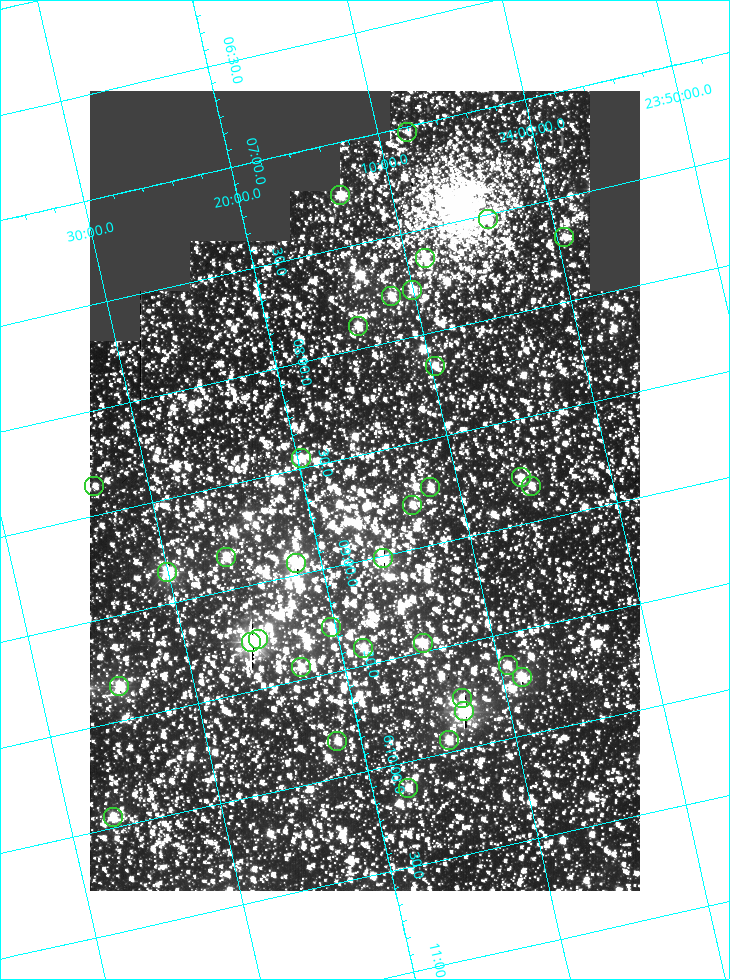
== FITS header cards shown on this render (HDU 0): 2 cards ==
NAXIS1  =                  550
NAXIS2  =                  800

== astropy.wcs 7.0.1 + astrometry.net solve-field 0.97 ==
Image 550 x 800 px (HDU 0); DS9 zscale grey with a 90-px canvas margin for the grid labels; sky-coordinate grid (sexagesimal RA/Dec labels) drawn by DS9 from the SOLVED WCS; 34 Tycho-2 reference stars matched to detected sources circled (green)
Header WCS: RA---TAN/DEC--TAN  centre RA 06:08:40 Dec +24:16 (92.17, +24.27 deg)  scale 3.97 arcsec/px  FOV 36.4' x 53.0'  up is -103 deg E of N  parity normal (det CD < 0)
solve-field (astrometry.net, Tycho-2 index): VERIFIED the header's WCS against the Tycho-2 star catalogue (verified at 3 index scales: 19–34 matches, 0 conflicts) and refined it, rather than solving blind
Solved WCS: RA---TAN-SIP/DEC--TAN-SIP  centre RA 06:08:40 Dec +24:16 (92.17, +24.27 deg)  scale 3.97 arcsec/px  FOV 36.4' x 53.0'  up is -103 deg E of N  parity normal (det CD < 0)
The solver's refit moves the header's centre by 0.16 arcsec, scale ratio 1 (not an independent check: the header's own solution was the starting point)
Tycho-2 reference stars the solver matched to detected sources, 34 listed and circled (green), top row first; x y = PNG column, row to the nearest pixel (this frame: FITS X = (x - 90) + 1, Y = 800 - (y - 91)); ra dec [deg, ICRS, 3 dp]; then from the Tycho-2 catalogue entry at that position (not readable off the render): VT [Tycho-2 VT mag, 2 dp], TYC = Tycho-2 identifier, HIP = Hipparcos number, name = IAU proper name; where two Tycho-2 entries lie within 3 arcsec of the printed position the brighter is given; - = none
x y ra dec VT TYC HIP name
407 132 91.756 +24.135 11.55 1864-383-1 - -
340 195 91.813 +24.222 9.50 1864-951-1 - -
488 219 91.882 +24.069 10.67 1864-1197-1 - -
564 237 91.922 +23.991 11.04 1864-773-1 - -
425 258 91.910 +24.147 9.81 1864-677-1 - -
412 290 91.945 +24.168 9.83 1864-545-1 - -
391 296 91.946 +24.193 9.49 1864-879-1 - -
358 326 91.972 +24.235 9.87 1864-607-1 - -
435 366 92.040 +24.163 9.97 1864-387-1 - -
301 458 92.113 +24.329 10.09 1877-692-1 - -
521 477 92.195 +24.097 9.91 1877-1306-1 - -
94 486 92.090 +24.558 11.22 1868-1493-1 - -
531 486 92.208 +24.088 10.02 1877-898-1 - -
430 487 92.182 +24.197 9.90 1877-42-1 - -
412 505 92.198 +24.221 10.14 1877-234-1 - -
226 557 92.210 +24.434 9.33 1881-345-1 - -
383 558 92.254 +24.266 8.73 1877-224-1 - -
296 563 92.236 +24.360 8.19 1877-300-1 29148 -
167 572 92.212 +24.501 8.67 1881-93-1 - -
331 627 92.321 +24.338 9.42 1877-884-1 - -
258 639 92.315 +24.419 9.14 1881-15-1 - -
251 642 92.316 +24.428 7.55 1881-1595-1 - -
423 643 92.364 +24.244 8.80 1877-1589-1 - -
363 648 92.355 +24.308 9.21 1877-702-1 - -
508 665 92.412 +24.157 10.23 1877-766-1 - -
301 667 92.360 +24.380 9.69 1881-496-1 - -
522 677 92.431 +24.145 8.75 1877-16-1 - -
119 686 92.334 +24.580 8.60 1881-81-1 - -
462 698 92.439 +24.215 10.07 1877-154-1 - -
464 711 92.456 +24.215 7.57 1877-1484-1 - -
449 740 92.485 +24.239 9.49 1877-1276-1 - -
337 741 92.457 +24.359 9.75 1877-1432-1 - -
408 788 92.531 +24.294 10.40 1877-334-1 - -
113 817 92.487 +24.619 9.38 1881-1542-1 - -